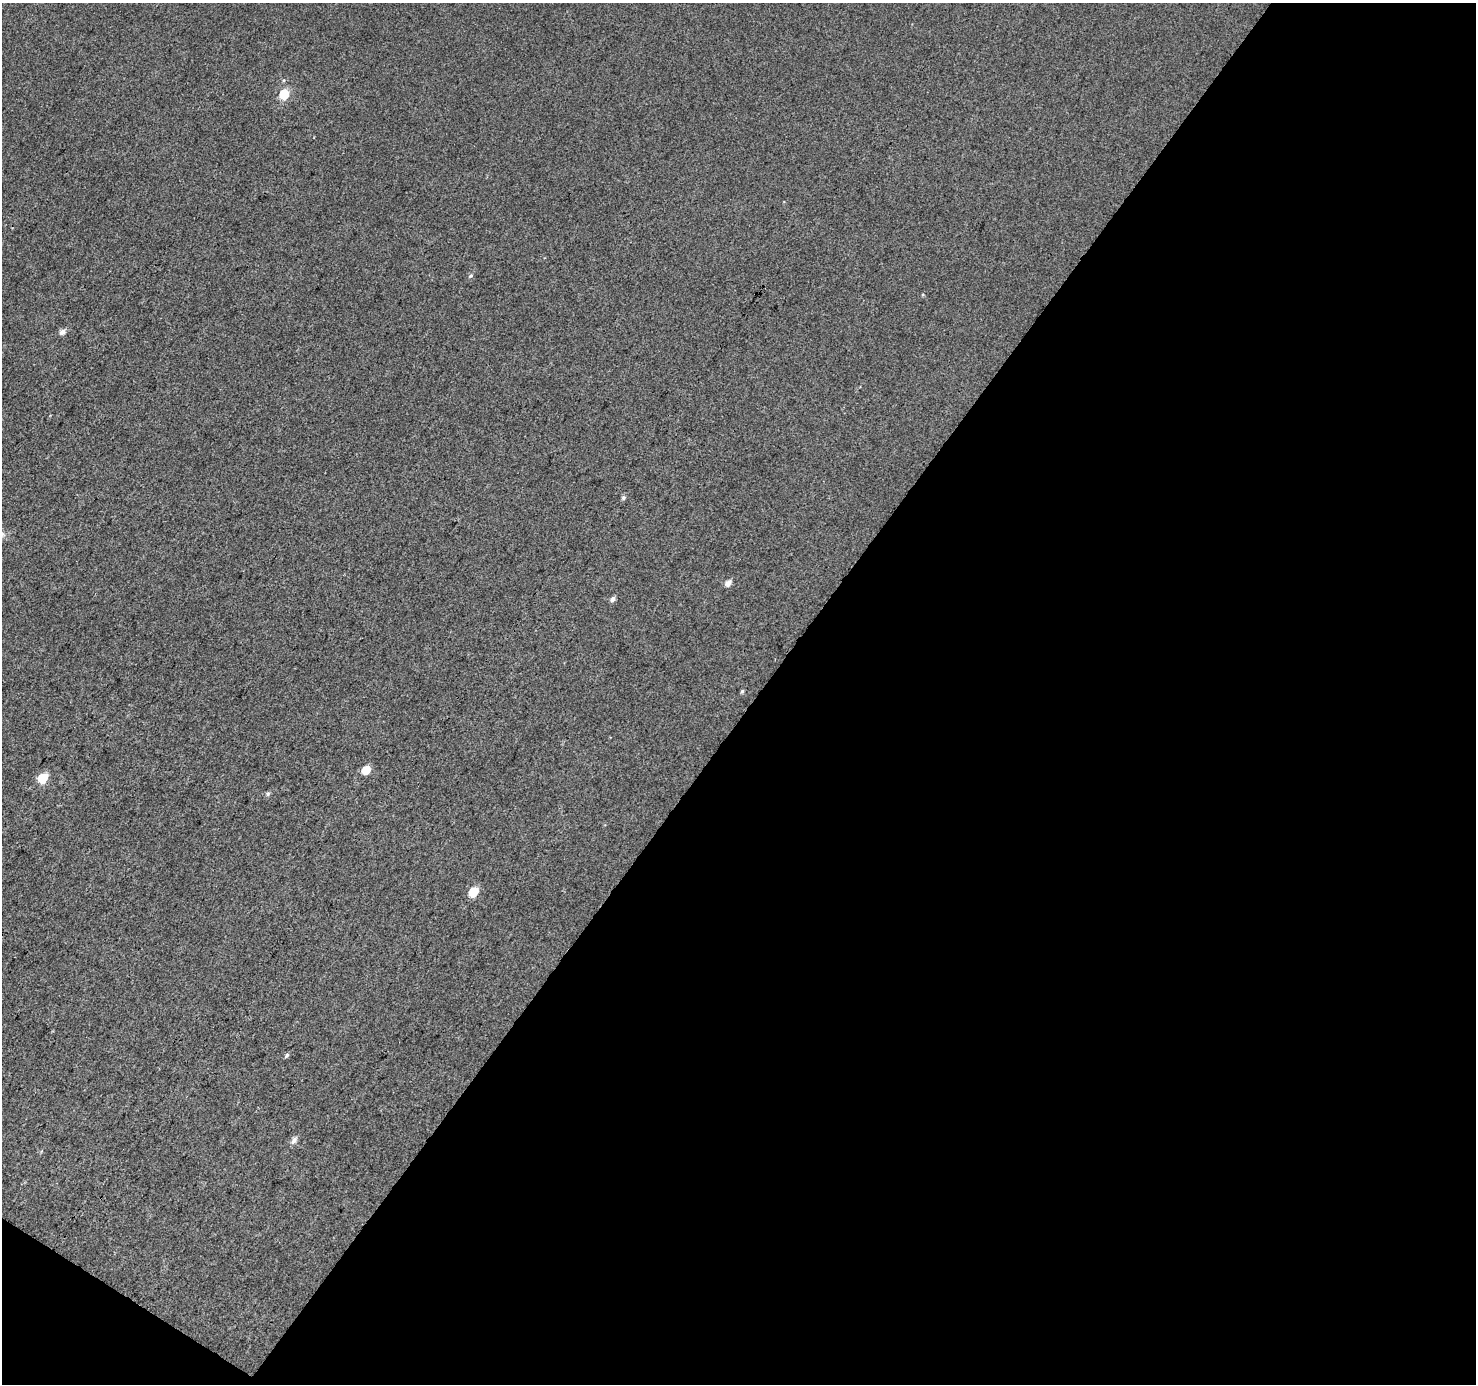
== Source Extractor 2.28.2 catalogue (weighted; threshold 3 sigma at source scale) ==
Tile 4 of 2 x 2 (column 2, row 2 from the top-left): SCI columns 1477-2950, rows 117-1498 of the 2951 x 2977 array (HDU 1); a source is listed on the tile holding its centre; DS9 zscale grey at full resolution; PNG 1478 x 1386 px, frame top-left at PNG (2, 3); no overlay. Shown black and unused: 50% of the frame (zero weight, under 3 of 4 exposures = <1% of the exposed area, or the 3 px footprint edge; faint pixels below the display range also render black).
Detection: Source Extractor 2.28.2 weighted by HDU 2 'WHT'; one run over the whole footprint, this tile lists its part. Background 0.0135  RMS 0.011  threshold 0.0499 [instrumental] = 3 sigma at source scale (4.5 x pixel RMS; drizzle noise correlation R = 1.50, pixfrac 1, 0.0396/0.0396 arcsec/px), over >= 5 px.
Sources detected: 13; all 13 listed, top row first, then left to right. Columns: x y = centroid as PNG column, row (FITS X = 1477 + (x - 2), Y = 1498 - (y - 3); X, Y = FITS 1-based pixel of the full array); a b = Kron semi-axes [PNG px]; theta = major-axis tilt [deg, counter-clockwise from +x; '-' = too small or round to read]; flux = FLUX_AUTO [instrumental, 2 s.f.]
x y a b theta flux
284 94 6 6 - 44
471 276 6 5 - 1.9
63 332 7 6 - 5
623 498 6 5 - 2.2
728 583 7 5 56 5.8
613 599 6 5 - 3.5
742 691 5 4 - 1.5
366 770 7 6 - 17
43 778 6 6 - 37
268 794 6 5 - 1.8
473 892 7 6 - 29
287 1055 6 5 - 2.2
294 1140 8 6 56 5